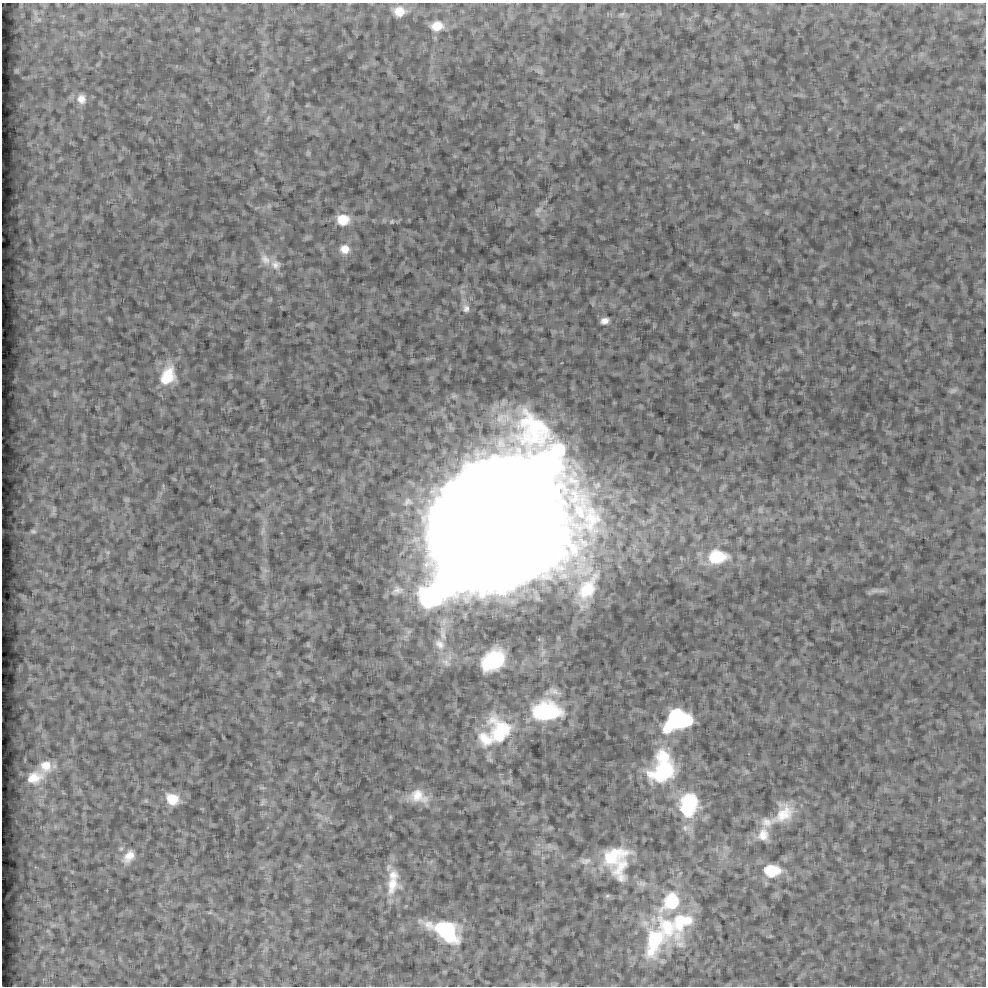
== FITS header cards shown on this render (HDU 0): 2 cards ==
NAXIS1  =                  984 / Axis length
NAXIS2  =                  984 / Axis length

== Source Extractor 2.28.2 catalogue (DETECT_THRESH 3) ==
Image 984 x 984 px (HDU 0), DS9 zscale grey, 1 PNG px = 1 image px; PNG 988 x 988 px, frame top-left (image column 1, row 984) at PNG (2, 3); no overlay
Background 12.2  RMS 1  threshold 3.01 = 3 sigma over >= 5 px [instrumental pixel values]
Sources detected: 69; all 69 listed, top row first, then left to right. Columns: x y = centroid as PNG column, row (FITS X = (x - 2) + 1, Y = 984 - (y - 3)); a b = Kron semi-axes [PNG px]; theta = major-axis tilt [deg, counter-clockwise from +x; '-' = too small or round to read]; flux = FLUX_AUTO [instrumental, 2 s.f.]
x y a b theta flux
399 11 11 9 2 1.4e+03
622 14 9 5 18 1.8e+02
39 19 7 5 0 1.6e+02
437 26 12 9 6 1.4e+03
81 99 14 12 -74 8.1e+02
268 118 10 5 55 1.7e+02
737 126 7 6 - 1.6e+02
308 153 7 4 72 1.0e+02
538 210 13 8 34 4.0e+02
343 220 10 9 - 2.0e+03
392 221 7 6 - 1.2e+02
345 249 10 9 - 9.4e+02
265 259 16 11 -49 5.8e+02
275 265 14 11 -30 5.2e+02
466 308 12 9 -79 3.8e+02
735 314 9 5 10 1.3e+02
109 319 7 5 -59 9.6e+01
605 321 7 5 16 3.9e+02
37 329 8 5 45 1.5e+02
168 376 26 18 67 2.7e+03
953 391 11 6 19 2.3e+02
54 394 9 4 90 1.1e+02
503 489 47 36 30 9.6e+05
33 531 7 5 -18 1.2e+02
493 535 74 61 4 3.6e+06
717 557 15 11 2 4.5e+03
588 588 38 19 58 2.8e+03
397 590 18 12 15 7.0e+02
875 591 15 5 3 2.9e+02
443 633 26 9 -84 1.3e+03
308 644 8 5 -75 1.3e+02
439 644 18 13 -50 9.6e+02
493 661 21 15 38 4.4e+03
446 662 17 10 -38 6.2e+02
278 673 8 6 -20 1.6e+02
554 691 15 8 -19 4.0e+02
312 699 8 5 -80 1.4e+02
546 711 29 19 2 6.1e+03
680 718 24 17 -26 6.1e+03
669 726 19 13 52 2.0e+03
501 731 31 24 -63 4.3e+03
485 739 23 17 -43 1.7e+03
664 757 24 17 -44 2.2e+03
46 766 25 18 5 1.9e+03
663 771 33 26 33 5.8e+03
35 777 25 17 20 1.8e+03
262 788 9 4 -8 1.5e+02
418 796 20 13 -20 1.3e+03
172 799 12 10 -26 2.4e+03
263 802 10 5 62 1.7e+02
689 805 29 22 80 4.8e+03
783 814 35 25 51 2.8e+03
766 822 18 14 -14 8.4e+02
686 828 12 9 -8 4.4e+02
763 835 20 16 87 1.1e+03
121 849 7 5 68 1.7e+02
129 856 24 14 52 1.2e+03
614 856 28 17 24 3.1e+03
586 861 15 8 10 4.1e+02
620 867 34 18 80 2.0e+03
771 871 14 10 2 3.2e+03
393 875 13 12 - 7.4e+02
642 884 11 7 -12 2.9e+02
392 885 24 16 79 1.4e+03
671 901 37 23 51 4.0e+03
682 921 31 24 47 3.6e+03
667 927 45 23 -56 4.1e+03
446 931 25 14 -34 5.6e+03
654 941 44 22 73 4.6e+03